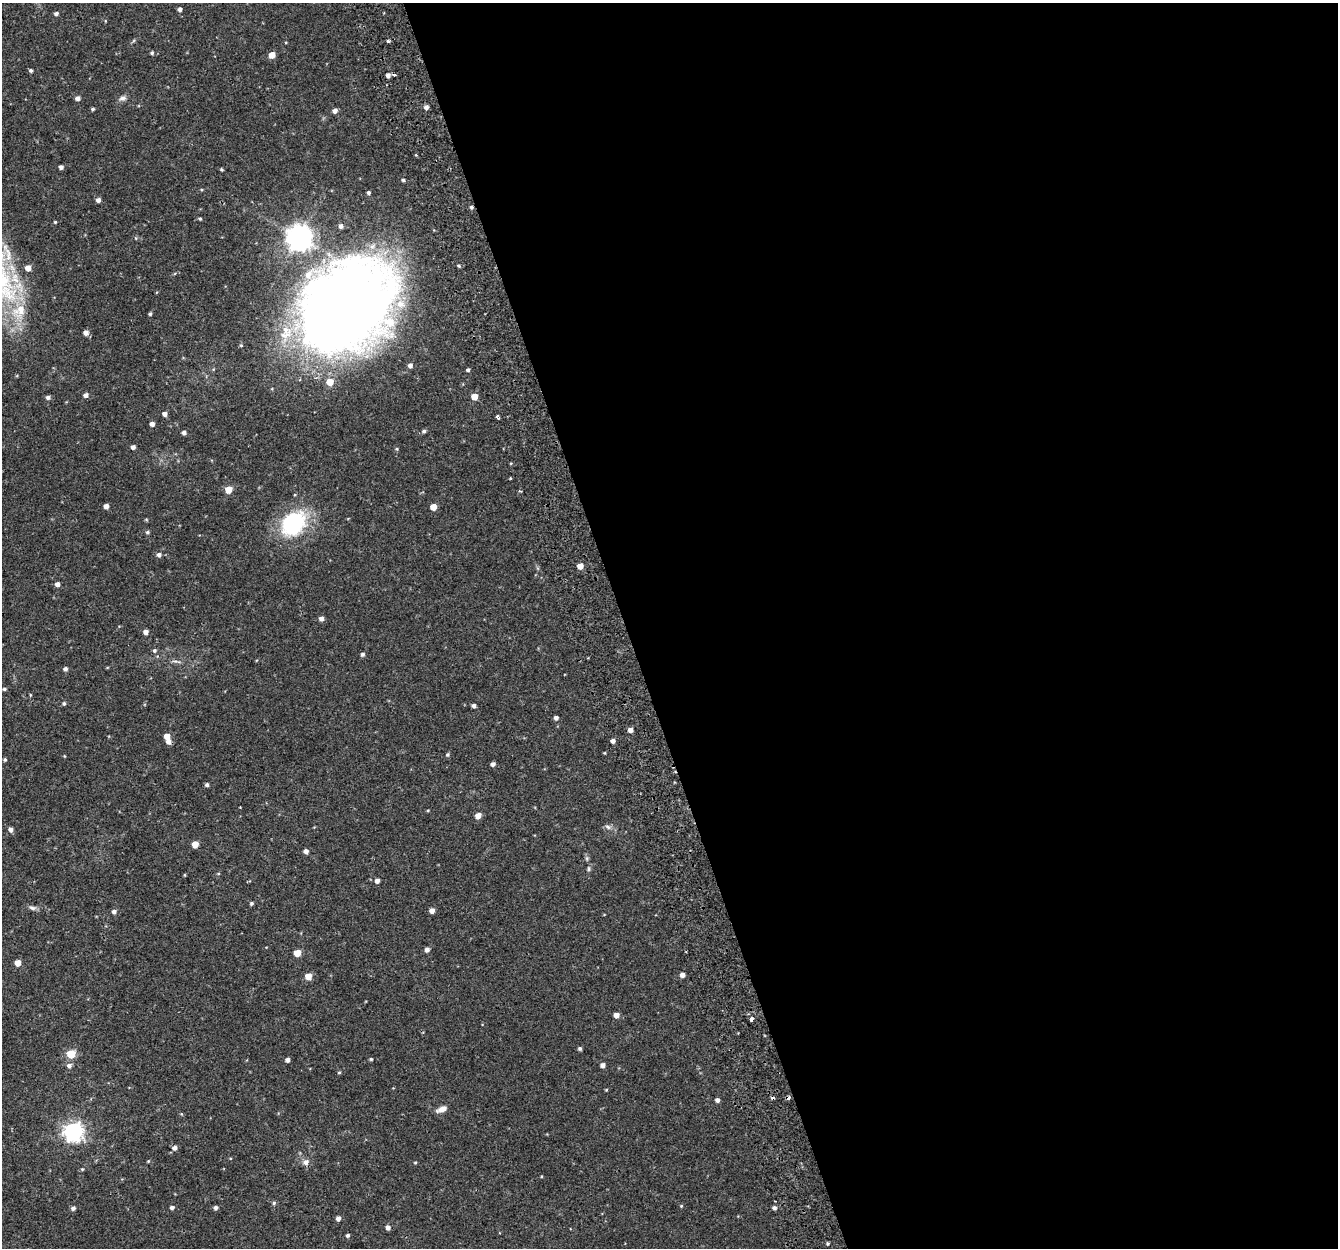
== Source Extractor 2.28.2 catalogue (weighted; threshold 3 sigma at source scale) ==
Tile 8 of 4 x 4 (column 4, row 2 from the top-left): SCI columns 4066-5401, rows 2575-3820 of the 5459 x 5201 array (HDU 1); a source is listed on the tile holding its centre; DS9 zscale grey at full resolution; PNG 1340 x 1250 px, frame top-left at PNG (2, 3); no overlay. Shown black and unused: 53% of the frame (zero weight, under 2 of 3 exposures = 3% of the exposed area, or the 3 px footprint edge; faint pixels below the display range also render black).
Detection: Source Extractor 2.28.2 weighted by HDU 2 'WHT'; one run over the whole footprint, this tile lists its part. Background 0.0422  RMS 0.0052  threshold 0.0233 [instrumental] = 3 sigma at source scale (4.5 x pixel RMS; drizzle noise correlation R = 1.50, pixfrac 1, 0.0396/0.0396 arcsec/px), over >= 5 px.
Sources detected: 122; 4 cosmic-ray / hot-pixel residue — not listed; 5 inside a brighter listed object's ellipse — not listed separately; the other 113 listed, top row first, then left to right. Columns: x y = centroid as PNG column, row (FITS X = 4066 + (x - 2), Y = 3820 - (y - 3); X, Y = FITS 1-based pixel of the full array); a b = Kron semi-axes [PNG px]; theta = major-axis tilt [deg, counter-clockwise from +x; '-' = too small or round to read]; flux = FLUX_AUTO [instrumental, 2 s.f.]
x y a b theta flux
180 9 4 4 - 1.6
56 13 5 4 - 1.3
388 41 3 3 - 2.5
152 53 5 5 - 0.84
272 55 5 5 - 5.7
31 70 4 4 - 1
388 75 4 4 - 1.9
77 98 5 4 - 2.1
122 98 10 7 23 1.9
426 107 4 4 - 1.9
93 109 4 3 - 0.8
335 111 5 5 - 2.3
61 167 4 4 - 1.8
221 169 4 4 - 0.69
403 180 4 3 - 0.91
368 193 4 4 - 1.1
98 200 5 4 - 2.1
200 219 4 3 - 0.6
55 222 4 4 - 0.49
299 237 8 8 - 530
459 266 4 4 - 0.75
2 279 83 35 -60 68
346 306 103 81 41 630
150 314 4 3 - 0.87
86 333 6 5 - 2.5
241 345 5 4 - 0.63
410 366 5 4 - 2.1
468 370 4 3 - 1.1
86 395 5 4 - 2.2
48 397 5 4 - 1.6
474 397 5 5 - 7.4
165 414 5 5 - 2.1
497 416 4 3 - 1.3
152 424 4 4 - 2
424 431 6 4 16 1
184 432 4 4 - 1.6
133 447 4 4 - 2
397 449 5 4 - 0.62
510 478 3 3 - 0.41
229 490 5 5 - 9.5
106 506 4 4 - 2.9
433 507 5 5 - 6.4
293 524 33 25 49 44
147 532 5 5 - 0.9
159 555 5 5 - 2
580 566 5 4 - 5.1
57 584 5 5 - 2.2
321 618 5 5 - 2.1
146 632 5 4 - 2.2
154 650 6 5 - 0.92
362 654 5 4 - 1.2
65 669 5 4 - 1.4
4 689 5 4 - 0.87
30 695 5 3 - 0.43
64 703 5 5 - 0.89
474 706 4 4 - 1.7
556 718 4 4 - 2
630 730 4 4 - 2.9
167 736 5 4 - 4.9
613 741 4 4 - 1.9
168 742 5 5 - 2.4
447 754 5 5 - 0.8
5 759 4 4 - 0.82
493 764 4 4 - 1.8
207 785 4 4 - 1.1
428 810 4 3 - 0.46
478 816 5 5 - 4.6
608 827 9 6 -13 1.7
11 830 5 5 - 2
195 844 5 5 - 6.6
306 851 5 4 - 1.9
587 858 8 4 -82 0.96
588 869 8 4 90 0.93
184 875 5 3 - 0.42
377 881 4 4 - 2.2
251 903 5 5 - 0.84
32 908 11 6 -16 1.7
432 911 4 4 - 3
114 912 5 5 - 1.5
427 950 4 4 - 2.1
297 953 5 5 - 9.3
18 963 5 5 - 5.9
682 975 4 4 - 2.4
308 976 5 5 - 7.3
616 1015 4 4 - 3.6
752 1019 3 3 - 10
580 1048 4 4 - 1
71 1054 5 5 - 17
371 1059 4 3 - 0.66
288 1060 4 4 - 1.9
69 1065 6 6 - 1.8
602 1065 4 4 - 2.2
339 1073 5 3 - 0.54
606 1090 4 3 - 0.49
717 1100 4 4 - 1.8
442 1109 11 5 23 4
181 1114 5 3 - 0.45
73 1131 7 7 - 220
175 1148 5 5 - 1.8
148 1161 4 4 - 0.48
306 1162 8 7 - 2.6
415 1163 4 3 - 0.5
82 1169 4 4 - 0.52
274 1203 5 4 - 0.86
681 1206 4 4 - 0.52
172 1207 5 4 - 1.3
73 1208 5 4 - 1.6
216 1208 4 4 - 1.5
774 1208 5 4 - 1.3
338 1219 4 4 - 2.3
388 1227 5 4 - 2.1
348 1235 4 4 - 0.91
827 1243 4 3 - 0.71
Overlapping masked pixels (flux is a lower limit): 1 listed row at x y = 613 741
Isophote crosses this tile's border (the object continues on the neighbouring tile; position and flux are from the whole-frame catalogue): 1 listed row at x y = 2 279